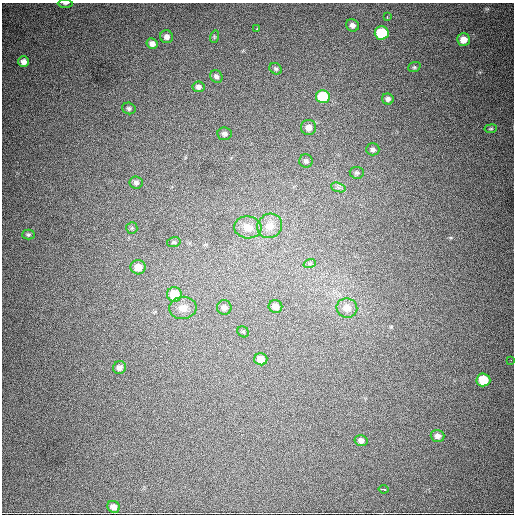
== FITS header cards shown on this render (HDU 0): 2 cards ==
NAXIS1  =                  512
NAXIS2  =                  512

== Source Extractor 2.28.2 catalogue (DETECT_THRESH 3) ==
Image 512 x 512 px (HDU 0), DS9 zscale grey, 1 PNG px = 1 image px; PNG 516 x 516 px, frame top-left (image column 1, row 512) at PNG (2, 3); each listed source drawn as its Kron ellipse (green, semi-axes under 4 px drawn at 4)
Background 2100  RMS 42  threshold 125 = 3 sigma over >= 5 px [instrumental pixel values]
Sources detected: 46; all 46 listed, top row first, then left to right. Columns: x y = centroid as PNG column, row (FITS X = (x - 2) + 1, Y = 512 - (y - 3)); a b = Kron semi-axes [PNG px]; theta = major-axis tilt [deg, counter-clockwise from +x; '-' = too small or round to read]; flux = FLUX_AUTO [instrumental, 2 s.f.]
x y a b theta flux
65 3 7 3 1 4500
387 17 3 2 - 4900
352 25 6 6 - 9800
257 29 3 2 - 2900
382 33 7 6 - 120000
166 37 6 6 - 12000
214 37 6 4 73 3400
464 40 6 6 - 26000
152 44 5 5 - 13000
23 62 6 5 - 14000
414 67 6 5 - 4200
276 69 6 5 - 5200
216 76 7 5 -47 7700
198 87 6 5 - 9700
323 97 7 6 - 120000
388 99 6 5 - 8200
129 108 7 5 -17 6300
308 127 7 7 - 20000
491 129 6 3 8 3100
224 134 7 6 - 8800
373 149 6 6 - 7700
306 161 6 6 - 8000
357 173 7 6 - 6200
136 183 6 6 - 8400
338 187 7 4 -19 7500
270 226 13 12 - 26000
248 227 14 11 -7 26000
132 228 6 5 - 4700
28 235 6 5 - 4500
174 242 7 5 13 4500
310 263 6 4 19 4200
138 267 7 7 - 31000
174 294 7 7 - 63000
275 306 7 6 - 19000
183 308 13 11 6 24000
224 308 7 7 - 11000
347 308 10 9 - 31000
243 332 6 5 - 3600
261 359 6 6 - 28000
511 360 2 2 - 2000
120 368 6 6 - 12000
483 380 7 6 - 84000
438 436 7 6 - 11000
361 441 6 5 - 11000
383 489 5 3 - 9200
113 507 6 5 - 14000
At the frame edge (FLAGS 8, measured only in part): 1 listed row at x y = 65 3